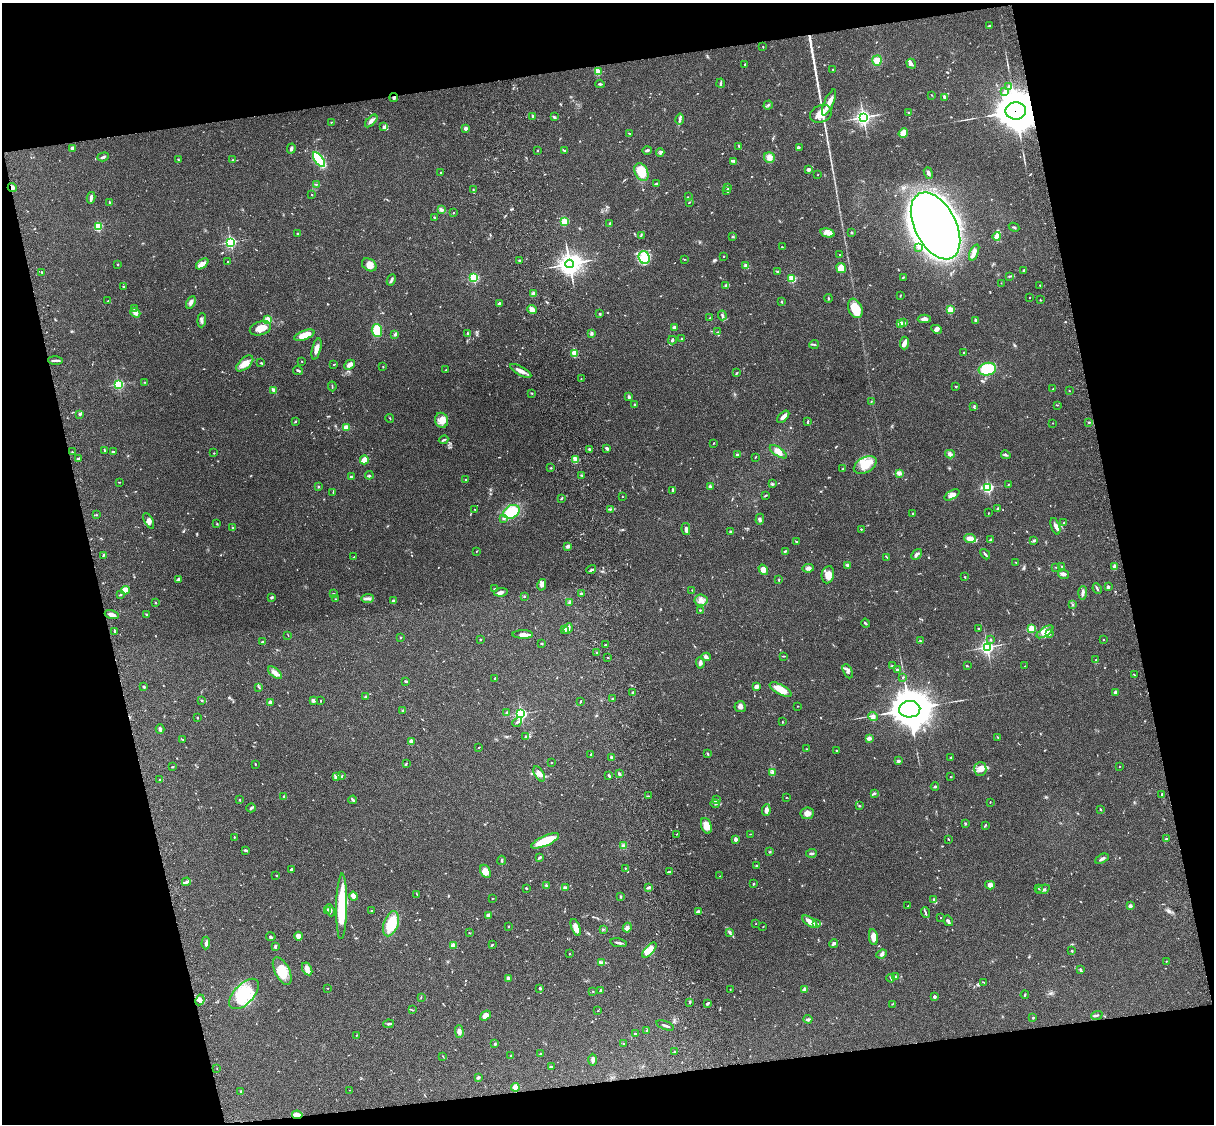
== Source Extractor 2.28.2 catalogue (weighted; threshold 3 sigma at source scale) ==
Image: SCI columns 122-4969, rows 278-4763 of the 5088 x 4927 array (HDU 1 of 3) = the unmasked area's bounding box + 8 px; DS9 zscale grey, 4 x 4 block average (1 PNG px = mean of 4 x 4 image px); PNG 1216 x 1126 px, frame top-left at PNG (2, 3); each listed source drawn as its Kron ellipse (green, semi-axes under 4 px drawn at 4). Shown black and unused: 25% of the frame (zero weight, under 3 of 4 exposures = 6% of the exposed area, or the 3 px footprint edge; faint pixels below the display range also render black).
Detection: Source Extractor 2.28.2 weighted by HDU 2 'WHT'. Background 0.0958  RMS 0.0062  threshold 0.0279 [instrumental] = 3 sigma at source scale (4.5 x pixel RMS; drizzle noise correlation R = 1.50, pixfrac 1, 0.05/0.05 arcsec/px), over >= 5 px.
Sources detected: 731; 5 too faint to see at this stretch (4 x 4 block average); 2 inside a brighter object's white glare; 1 cosmic-ray / hot-pixel residue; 2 long thin detections or spike segments (spike, bleed or trail) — neither listed nor drawn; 21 coinciding with a brighter row at this scale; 28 inside a brighter listed object's ellipse — not listed separately; of the other 672, all 500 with FLUX_AUTO >= 1.51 (the completeness limit of this list) listed and drawn (172 fainter detections not listed), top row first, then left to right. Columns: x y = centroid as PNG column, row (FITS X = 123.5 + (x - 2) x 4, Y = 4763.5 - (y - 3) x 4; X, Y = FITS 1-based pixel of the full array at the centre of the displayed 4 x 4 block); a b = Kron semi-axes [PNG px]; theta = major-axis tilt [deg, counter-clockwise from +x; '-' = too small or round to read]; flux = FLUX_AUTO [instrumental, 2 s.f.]
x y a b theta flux
989 26 2 2 - 3.6
763 47 2 2 - 1.8
877 60 5 4 - 25
745 64 2 2 - 6.8
911 64 5 2 - 7.2
833 69 2 2 - 1.6
598 72 2 2 - 100
721 83 4 2 - 5.9
600 84 5 2 - 5.1
1009 87 2 2 - 31
1005 92 2 2 - 47
932 95 2 2 - 1.8
394 97 4 2 - 5
944 97 3 2 - 4.7
829 102 14 4 67 30
768 105 4 2 - 4.6
1016 111 10 8 1 14000
908 113 2 2 - 2.3
821 114 11 8 23 54
533 116 2 2 - 29
554 117 3 2 - 4.9
863 117 3 3 - 1100
680 119 5 2 - 7.4
371 121 8 3 45 13
331 122 2 2 - 2.1
384 127 4 3 - 6.6
466 128 2 2 - 42
629 133 3 2 - 2.7
903 133 5 3 - 34
739 146 3 2 - 3.1
72 148 2 2 - 29
799 148 3 2 - 3.5
291 149 5 2 - 7.3
565 150 3 3 - 4.2
647 150 5 2 - 6.2
538 151 2 2 - 2.6
660 153 4 3 - 6.4
103 157 6 2 19 7.4
769 157 5 5 - 16
178 159 2 2 - 3
233 160 3 2 - 2.3
319 160 9 4 -54 220
734 161 3 2 - 7.9
808 170 4 3 - 7
641 172 9 6 -65 84
441 173 2 2 - 2.8
928 173 6 2 -68 8.2
818 174 2 2 - 1.9
316 184 2 2 - 1.5
657 184 3 2 - 5.7
12 187 5 3 - 9.9
728 188 2 2 - 2.3
473 190 3 2 - 2.3
726 190 3 2 - 5.5
311 195 2 2 - 1.8
688 197 3 2 - 3.3
91 198 6 2 76 12
109 202 3 2 - 2.1
690 202 2 2 - 2
441 210 3 2 - 4.9
453 213 2 2 - 2.5
434 217 3 2 - 2.9
564 222 2 2 - 220
610 223 3 2 - 4.1
936 226 36 20 -63 3500
98 227 2 2 - 310
1014 227 5 2 - 3.2
852 232 3 2 - 4.5
298 233 3 2 - 3.5
828 233 7 3 -14 27
641 235 2 2 - 2.4
997 236 4 3 - 27
732 237 3 2 - 2
230 242 2 2 - 580
782 247 2 2 - 1.8
918 247 2 2 - 5.2
974 252 9 3 67 14
840 255 3 2 - 2.3
724 256 2 2 - 2.4
644 257 6 5 - 32
684 259 2 2 - 1.8
228 261 2 2 - 2.2
520 261 3 2 - 2.3
118 264 2 2 - 6.1
202 264 7 4 38 18
570 264 4 4 - 2400
369 265 8 6 -33 19
746 266 4 3 - 12
841 268 5 4 - 48
1024 270 3 2 - 4.3
777 271 2 2 - 1.5
42 272 3 2 - 3.2
1009 276 3 2 - 3.3
903 277 3 2 - 2.3
474 278 2 2 - 390
792 279 2 2 - 220
391 280 6 2 62 8.2
1001 283 2 2 - 1.8
1040 285 2 2 - 2.4
725 286 2 2 - 5
123 287 3 2 - 3.9
533 294 2 2 - 74
901 295 2 2 - 1.6
1029 297 2 2 - 2.4
828 298 4 2 - 3.3
1040 300 2 2 - 2
108 301 2 2 - 2.6
191 302 6 4 62 14
782 302 3 2 - 2.3
499 303 3 2 - 5.5
134 308 2 2 - 2.4
855 308 10 6 -68 70
532 310 5 3 - 19
950 310 2 2 - 170
135 313 5 3 - 24
600 314 3 2 - 3.1
722 315 5 3 - 7
710 318 2 2 - 3.5
924 319 6 3 2 14
202 320 7 3 86 8.7
268 320 2 2 - 180
975 320 2 2 - 17
904 323 3 2 - 5.6
900 324 2 2 - 140
674 327 4 2 - 6.6
260 328 11 6 18 45
936 329 5 3 - 8.8
377 330 6 5 - 76
718 332 2 2 - 1.8
467 333 2 2 - 4.1
591 333 3 3 - 5.8
304 335 11 4 20 52
395 335 3 2 - 6.4
681 339 2 2 - 3.9
672 340 4 3 - 8.6
904 343 6 4 86 15
814 344 5 2 - 3.3
317 349 11 3 76 22
964 352 2 2 - 2.3
574 353 3 3 - 43
55 360 7 2 -1 9.8
302 361 2 2 - 1.6
245 363 10 5 42 31
260 363 3 2 - 2.2
334 365 3 2 - 2.1
349 365 6 3 46 18
383 366 2 2 - 1.7
987 369 9 6 12 130
298 370 5 2 - 4.4
446 370 2 2 - 3.9
521 371 12 3 -29 22
737 373 2 2 - 3.5
581 379 2 2 - 1.9
145 382 4 2 - 1.5
118 384 2 2 - 470
332 386 5 2 - 2.5
956 386 2 2 - 3
1053 389 3 2 - 2.4
273 390 4 2 - 5.1
1069 391 2 2 - 1.8
532 393 2 2 - 2.4
629 397 2 2 - 9.5
871 401 2 2 - 2
635 405 2 2 - 8.6
1057 405 2 2 - 2
973 407 2 2 - 2.3
80 414 3 2 - 5.2
783 417 7 2 45 16
390 418 4 2 - 2.1
442 420 7 6 - 30
295 421 2 2 - 4.4
808 422 3 2 - 4.3
1089 422 2 2 - 2.5
1053 423 2 2 - 2.3
346 427 4 3 - 21
444 440 5 2 - 4.6
714 443 3 2 - 1.6
607 448 4 3 - 5.8
589 449 2 2 - 4.6
105 450 3 2 - 2.6
113 451 3 2 - 3.1
72 452 2 2 - 1.8
778 452 10 4 -34 25
214 453 2 2 - 1.9
950 454 5 3 - 8.6
737 455 3 2 - 4.2
1006 455 5 2 - 4.5
755 457 2 2 - 1.9
78 458 3 2 - 4.7
364 460 4 2 - 48
575 460 2 2 - 150
865 465 12 7 30 60
551 468 2 2 - 2.5
843 469 2 2 - 4.1
899 473 3 2 - 15
369 475 4 2 - 3.7
582 475 3 2 - 2.6
351 477 3 2 - 5.6
466 479 2 2 - 2.7
119 482 2 2 - 2.4
772 484 3 3 - 4.5
1008 485 3 2 - 2
319 486 2 2 - 2.1
710 487 4 2 - 4.2
988 487 2 2 - 500
672 490 2 2 - 2.1
333 493 3 2 - 2.2
766 495 3 2 - 2.3
952 495 8 4 30 20
622 497 2 2 - 1.6
561 499 4 2 - 2.8
998 508 3 3 - 4.5
611 509 3 2 - 3.4
475 510 2 2 - 1.7
511 512 9 6 30 140
988 513 4 2 - 1.8
913 514 2 2 - 4.3
96 515 2 2 - 2.2
504 519 3 2 - 3.6
760 519 5 2 - 5.4
149 521 8 3 -62 13
1063 523 3 2 - 2.6
217 524 2 2 - 2.7
1055 526 8 3 -70 13
232 528 3 2 - 2.7
686 529 6 2 -81 12
861 529 2 2 - 6.9
730 532 3 2 - 3.7
970 538 6 4 -4 29
990 540 4 2 - 7.9
1033 541 3 2 - 3.3
796 542 2 2 - 2.4
568 546 4 3 - 6.4
477 551 2 2 - 1.7
785 551 3 2 - 3.2
916 554 6 2 47 12
985 554 6 2 -49 6.6
103 555 3 2 - 3.1
354 557 2 2 - 1.8
887 557 3 2 - 2.6
1016 562 3 2 - 2.1
847 566 4 3 - 5.4
1062 566 3 2 - 2.3
1056 567 3 2 - 2.2
1115 567 3 2 - 27
808 568 6 3 9 12
591 569 5 2 - 5.8
763 570 5 4 - 19
1063 574 5 3 - 13
828 575 9 6 79 32
964 577 3 2 - 2.1
179 579 3 3 - 5.6
779 580 3 2 - 3.6
542 585 6 3 76 11
1108 587 2 2 - 8
495 589 4 2 - 2.3
1097 589 5 2 - 4.8
125 590 4 4 - 33
692 590 2 2 - 1.7
501 592 7 3 6 11
1083 593 7 2 85 12
333 594 3 2 - 3.2
581 594 2 2 - 17
120 595 3 2 - 2.6
524 596 3 2 - 2.5
272 597 3 2 - 4.2
368 598 6 3 6 9.8
336 599 3 2 - 1.7
701 600 6 5 - 20
393 601 2 2 - 25
569 602 2 2 - 1.6
156 603 2 2 - 2.2
1073 604 2 2 - 2.1
700 610 2 2 - 6.1
112 615 7 3 -17 19
147 615 3 2 - 2.3
865 623 4 2 - 4.2
978 628 2 2 - 3.5
565 629 3 2 - 12
568 629 5 2 - 15
1031 629 2 2 - 220
115 632 3 2 - 3
1045 632 9 4 33 31
523 634 10 3 -1 21
1050 634 2 2 - 2.3
288 635 3 2 - 1.7
400 637 2 2 - 2.4
990 639 2 2 - 3.2
480 640 2 2 - 2.3
920 640 2 2 - 1.7
1103 640 2 2 - 4.7
262 641 3 2 - 2.5
541 643 2 2 - 1.6
605 645 2 2 - 7.3
987 647 3 3 - 830
596 653 2 2 - 2
783 656 2 2 - 2.9
607 657 2 2 - 3.7
706 657 5 3 - 7.6
1096 660 3 3 - 4.9
700 663 6 3 -86 8.7
892 666 3 2 - 2.7
967 666 3 2 - 2.9
1025 666 2 2 - 2.5
897 670 2 2 - 5.3
848 671 7 3 -64 9.8
275 673 8 3 -38 20
1135 675 3 2 - 3
903 677 2 2 - 3.2
495 678 2 2 - 7.9
406 681 3 2 - 4.9
756 686 3 3 - 14
144 687 2 2 - 5.8
259 687 3 2 - 3.1
781 690 12 4 -29 50
1115 692 2 2 - 30
633 693 2 2 - 29
365 696 2 2 - 3.3
612 699 2 2 - 2.8
313 700 4 3 - 8
201 701 2 2 - 2.1
320 701 2 2 - 2.6
270 702 2 2 - 52
580 702 3 2 - 2.9
798 706 2 2 - 1.6
740 707 5 5 - 13
910 709 10 8 3 13000
403 710 2 2 - 2.5
507 713 4 2 - 6.6
521 714 2 2 - 650
873 716 5 3 - 9.2
197 718 2 2 - 3.6
517 722 5 2 - 6.5
782 722 2 2 - 1.6
160 729 4 2 - 10
526 736 3 2 - 2.6
998 737 2 2 - 1.8
869 738 3 2 - 12
183 740 3 2 - 2.1
411 741 2 2 - 50
479 747 2 2 - 2
806 749 2 2 - 1.6
837 750 2 2 - 2.2
591 754 2 2 - 3
708 754 3 2 - 3.9
612 757 4 2 - 7.1
951 757 2 2 - 3.1
899 761 3 2 - 8.5
406 763 2 2 - 2.1
551 763 2 2 - 2.7
255 764 2 2 - 3
1119 766 2 2 - 1.9
172 767 3 2 - 2.4
980 769 7 6 - 22
772 772 4 2 - 4.1
539 774 8 4 -60 22
619 774 3 2 - 6.5
609 775 4 2 - 3.3
342 776 3 2 - 3.2
336 777 4 2 - 5.3
950 777 2 2 - 2.8
159 780 2 2 - 1.5
935 787 4 2 - 4.7
874 794 3 2 - 2.7
1162 795 3 2 - 3.9
284 796 4 2 - 5.2
648 796 2 2 - 2
786 798 2 2 - 1.8
239 800 2 2 - 2.7
353 800 4 2 - 7
717 800 2 2 - 2.2
990 802 2 2 - 2
715 804 4 2 - 5.6
859 806 2 2 - 1.8
251 808 5 2 - 5.9
1101 809 2 2 - 2.1
766 810 6 3 81 17
807 813 7 6 - 20
966 823 2 2 - 2.7
985 825 4 2 - 3.4
706 826 8 5 -70 36
677 834 2 2 - 1.7
750 834 2 2 - 1.6
234 837 2 2 - 5.6
736 839 2 2 - 51
948 839 3 2 - 2.5
1166 839 2 2 - 3.6
545 841 15 5 23 120
623 846 4 3 - 6.3
246 850 3 2 - 6.2
770 852 2 2 - 2.4
811 853 5 2 - 6
539 857 3 2 - 3.6
1102 859 7 2 29 11
502 860 5 2 - 4.6
756 866 2 2 - 13
625 868 2 2 - 2
292 870 3 3 - 9.8
485 871 7 5 -63 26
669 872 4 2 - 9.8
276 875 3 2 - 1.9
720 876 2 2 - 1.7
186 882 4 2 - 6.3
753 884 2 2 - 4.2
990 885 5 3 - 18
546 886 3 2 - 5.6
565 887 4 2 - 9
648 887 3 2 - 14
526 888 2 2 - 4.7
1038 888 2 2 - 1.7
1043 889 7 2 19 7.4
417 894 3 2 - 1.7
353 896 4 3 - 19
621 897 3 2 - 3.9
492 899 2 2 - 1.9
934 899 3 2 - 3
342 906 33 5 89 170
908 906 2 2 - 3.5
1130 906 2 2 - 12
327 910 3 2 - 2.8
330 910 6 3 -67 7.4
371 911 2 2 - 1.9
698 912 4 3 - 11
925 913 5 2 - 6.3
488 915 4 3 - 10
940 917 2 2 - 1.9
948 921 5 3 - 6.4
810 922 8 4 -34 28
391 924 13 7 71 98
756 924 2 2 - 2.4
817 924 3 2 - 4.9
508 926 2 2 - 2.4
763 926 2 2 - 1.9
576 927 9 4 -69 25
627 928 5 4 - 9.5
603 929 3 2 - 2.3
730 932 2 2 - 2.4
469 933 2 2 - 1.8
299 936 4 4 - 18
271 937 5 2 - 4.4
873 937 8 4 -81 31
206 943 6 3 87 9.9
619 943 8 2 -9 11
834 944 4 3 - 6.9
453 945 2 2 - 84
492 945 2 2 - 2.6
275 946 4 2 - 6.2
649 950 9 4 48 39
1072 951 2 2 - 4.2
569 954 2 2 - 1.8
882 954 5 3 - 8.3
1166 961 2 2 - 1.6
602 962 3 2 - 5
307 969 7 4 -61 17
1081 970 4 2 - 4.9
282 971 15 7 -63 58
896 976 2 2 - 26
508 978 3 2 - 9.1
891 978 4 2 - 4
984 982 2 2 - 1.8
327 988 2 2 - 1.5
540 988 3 2 - 4
805 989 4 3 - 6
600 990 3 2 - 5.4
730 990 3 2 - 2.2
593 991 2 2 - 4.6
244 994 19 9 46 100
1025 995 4 2 - 3
421 997 3 2 - 1.8
934 997 2 2 - 25
200 1000 5 4 - 10
690 1002 3 2 - 3.5
708 1003 3 2 - 7.4
892 1004 2 2 - 1.6
412 1010 2 2 - 1.6
598 1011 2 2 - 1.7
1097 1015 6 2 21 5.9
485 1016 6 4 37 20
1033 1018 3 2 - 2.8
808 1019 4 2 - 5.6
388 1024 5 2 - 5.8
665 1025 9 2 -20 7
459 1031 6 4 -89 12
647 1031 3 2 - 2.8
636 1034 3 2 - 5.7
356 1036 3 2 - 1.8
495 1044 2 2 - 18
624 1044 2 2 - 2.6
675 1051 3 2 - 3.2
540 1054 2 2 - 3.8
511 1056 2 2 - 3.8
443 1057 3 2 - 1.8
593 1060 6 3 89 10
551 1066 3 2 - 1.9
217 1069 2 2 - 1.6
478 1078 3 2 - 6
515 1087 4 4 - 23
350 1090 2 2 - 1.6
241 1091 2 2 - 2.9
297 1115 5 2 - 30
Overlapping masked pixels (flux is a lower limit): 4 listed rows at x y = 394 97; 1016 111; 12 187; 297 1115
Diffuse or blended objects may show on this block-average render without a row.